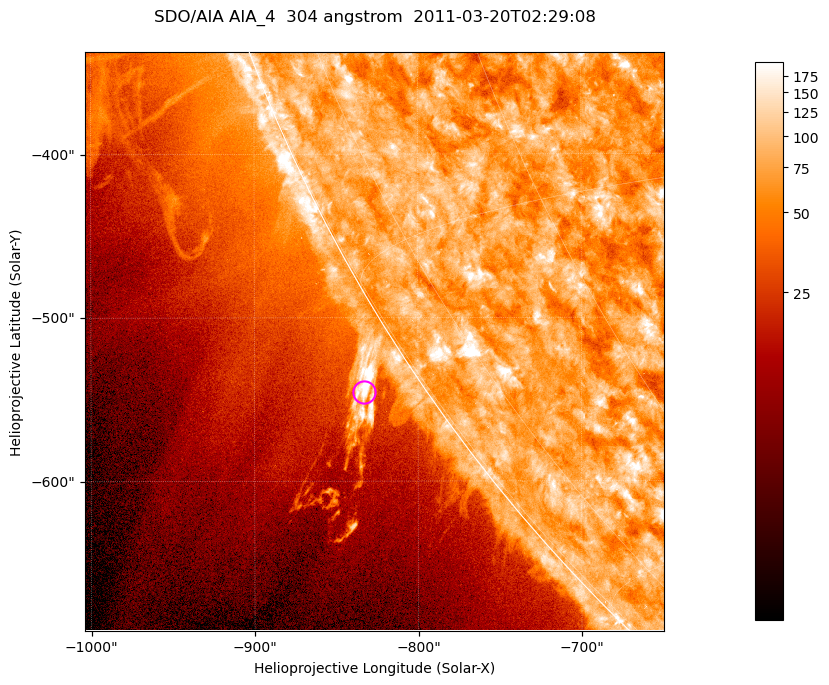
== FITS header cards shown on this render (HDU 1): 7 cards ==
TELESCOP= 'SDO/AIA '           / For AIA: SDO/AIA
INSTRUME= 'AIA_4   '           / For AIA: AIA_ATA1, AIA_ATA2, AIA_ATA3 or AIA_AT
WAVELNTH=                  304 / [angstrom] Wavelength
WAVEUNIT= 'angstrom'           / Wavelength unit: angstrom
DATE-OBS= '2011-03-20T02:29:08.123' / [ISO] Date when observation started; ISO 8
CTYPE1  = 'HPLN-TAN'           / CTYPE1; Typically HPLN
CTYPE2  = 'HPLT-TAN'           / CTYPE2; Typically HPLT

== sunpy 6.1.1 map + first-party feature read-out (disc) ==
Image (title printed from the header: SDO/AIA AIA_4  304 angstrom  2011-03-20T02:29:08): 590 x 590 px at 0.6 arcsec/px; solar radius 964 arcsec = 1606 px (partial field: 1.9% of the solar disc is inside the frame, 44% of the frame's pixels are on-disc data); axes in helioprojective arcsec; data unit not stated in the header (colour bar unlabelled)
Orientation: roll -0.132 deg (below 1 deg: not rotated)
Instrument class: DISC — disc imager (sunpy class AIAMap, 304 A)
Bright regions (active regions / flare kernels): reference = the on-disc median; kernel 5 px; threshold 5 sigma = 113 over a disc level ~75.2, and >= 1.15x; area >= 348 px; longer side >= 7 px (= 4.2 arcsec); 0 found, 0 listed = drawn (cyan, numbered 1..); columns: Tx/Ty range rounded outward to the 2 arcsec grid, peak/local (2 s.f.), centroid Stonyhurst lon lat
Off-limb structures (1.02-1.3 R_sun): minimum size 174 px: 6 found; the strongest spans PA ~120..125 deg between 1.02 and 1.06 R_sun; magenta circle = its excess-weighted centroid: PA ~125 deg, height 1.03 R_sun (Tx ~-834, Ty ~-546 arcsec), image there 5.7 x the reference